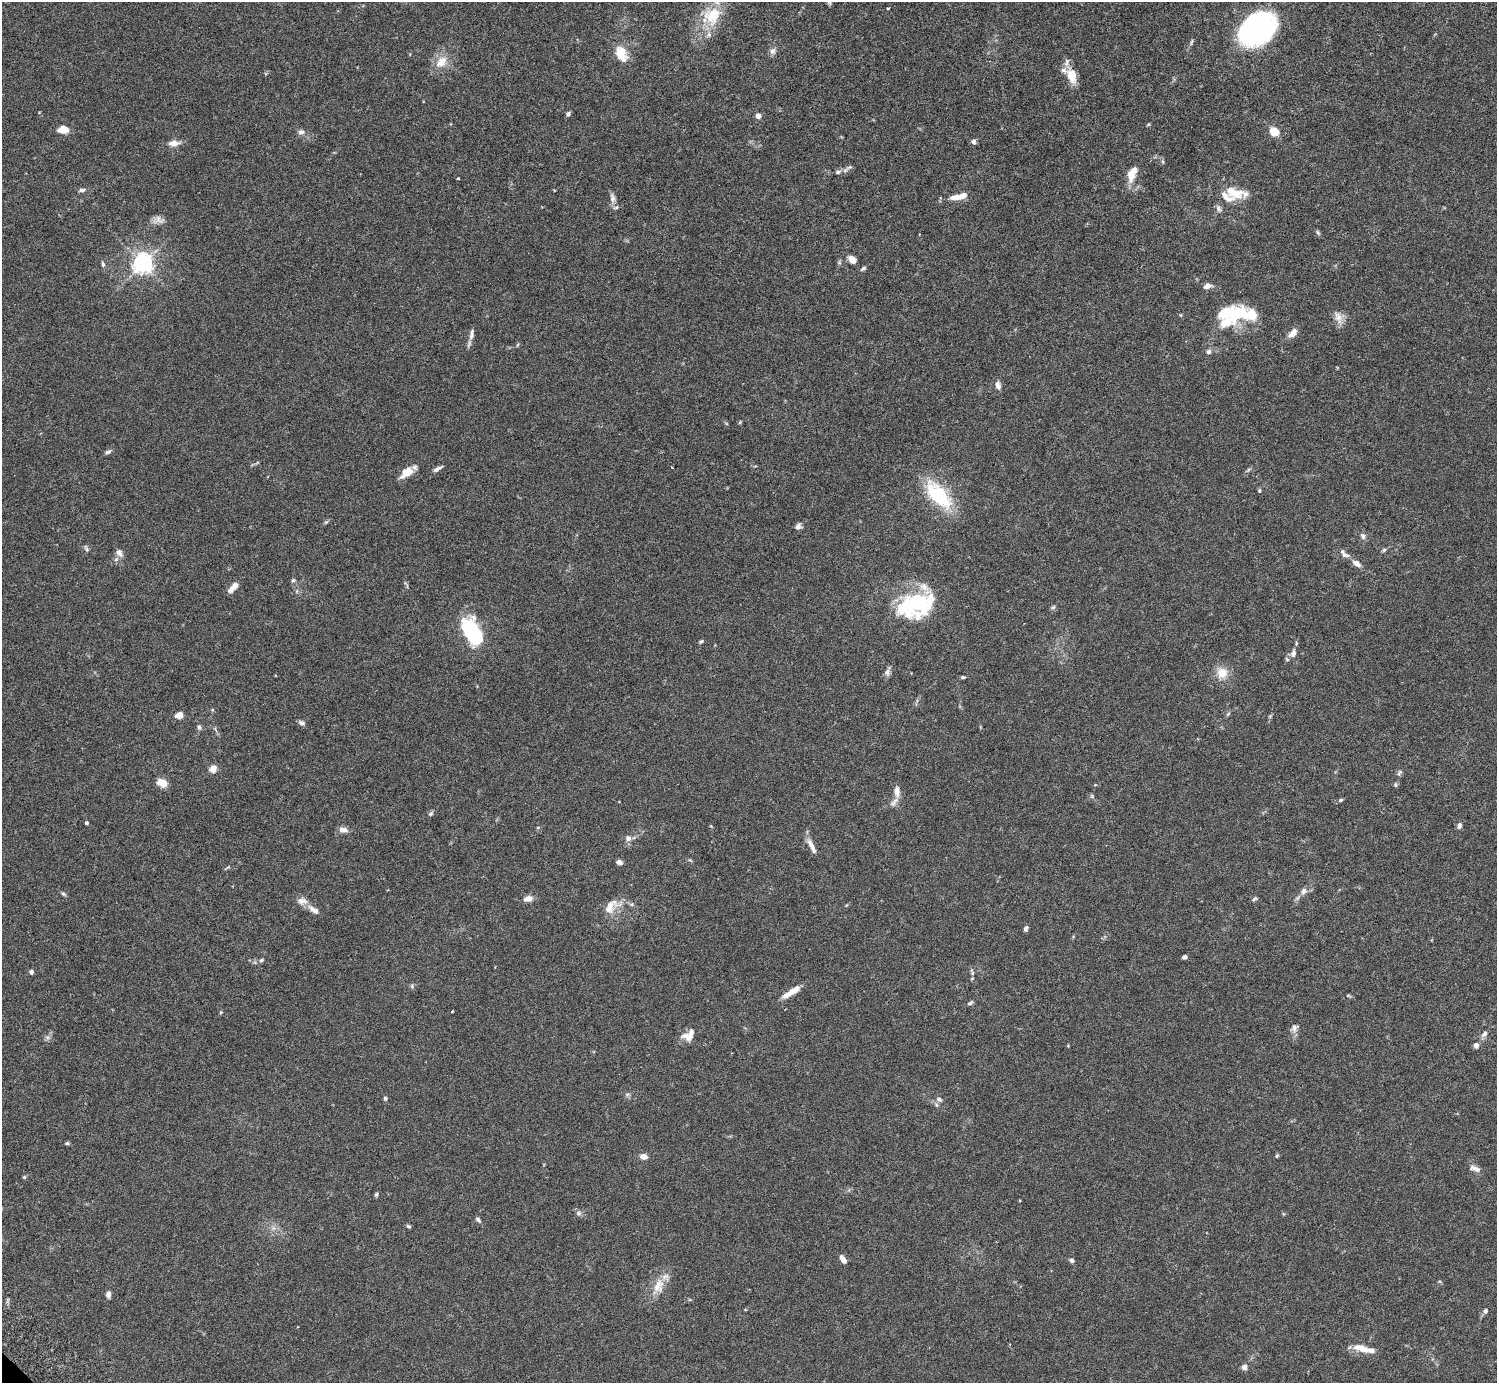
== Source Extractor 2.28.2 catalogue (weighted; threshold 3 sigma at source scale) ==
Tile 10 of 4 x 4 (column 2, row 3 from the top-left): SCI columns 1541-3035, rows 1586-2966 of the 6074 x 6074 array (HDU 1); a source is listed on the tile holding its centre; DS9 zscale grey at full resolution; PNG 1499 x 1385 px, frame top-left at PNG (2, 2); no overlay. Shown black and unused: <1% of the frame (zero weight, under 3 of 6 exposures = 3% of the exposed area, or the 3 px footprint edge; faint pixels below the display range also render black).
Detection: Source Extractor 2.28.2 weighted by HDU 2 'WHT'; one run over the whole footprint, this tile lists its part. Background 0.0147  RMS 0.002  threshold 0.0081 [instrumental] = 3 sigma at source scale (4.09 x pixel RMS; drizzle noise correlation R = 1.36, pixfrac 0.8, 0.05/0.05 arcsec/px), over >= 5 px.
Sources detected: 145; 3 inside a brighter object's white glare — not listed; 14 inside a brighter listed object's ellipse — not listed separately; the other 128 listed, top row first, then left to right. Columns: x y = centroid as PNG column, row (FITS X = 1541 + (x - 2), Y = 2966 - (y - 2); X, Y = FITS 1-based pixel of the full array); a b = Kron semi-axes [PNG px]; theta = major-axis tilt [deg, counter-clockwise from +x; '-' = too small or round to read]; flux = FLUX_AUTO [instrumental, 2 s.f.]
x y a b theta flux
829 2 9 5 -70 0.42
888 8 3 3 - 0.27
712 16 27 22 59 6.8
1256 32 28 19 17 45
1191 42 9 4 72 0.33
772 51 8 8 - 0.81
621 54 15 10 -73 4.1
441 62 20 13 50 2.8
1072 76 18 11 -74 2.9
568 114 5 4 - 0.44
758 116 4 4 - 1.5
1148 125 5 3 - 0.18
63 129 12 8 0 1.8
1274 131 8 7 - 3.6
301 132 9 6 0 0.66
974 142 6 5 - 0.62
174 143 13 7 5 1.5
1163 161 8 4 -82 0.29
849 167 12 5 28 0.57
838 172 8 6 12 0.56
1132 174 18 8 68 3
458 178 3 2 - 0.22
82 190 8 5 5 0.52
1235 193 32 13 -12 3.9
956 197 16 7 4 1.8
612 198 14 7 -81 0.91
1219 208 11 6 -62 0.6
158 220 15 9 -2 1.1
1318 232 7 5 -50 0.34
852 259 8 6 -39 1.7
103 264 7 4 -79 0.36
142 264 7 6 - 110
863 268 8 4 32 0.37
1207 286 8 5 17 1.1
1338 317 19 9 -68 1.4
1226 322 35 16 31 5.6
1293 333 11 7 48 1.5
472 334 17 6 79 0.94
517 345 6 3 70 0.19
1208 352 6 6 - 0.47
998 386 10 6 -73 0.86
740 422 5 4 - 0.19
108 452 9 5 25 0.44
437 469 12 4 28 0.71
1248 470 8 4 45 0.31
407 472 15 11 23 2.3
1259 491 5 5 - 0.28
938 495 36 16 -47 12
326 522 7 4 44 0.26
798 526 8 6 43 0.69
1363 536 8 7 - 0.66
86 549 10 5 -63 0.4
1384 550 6 5 - 0.32
119 553 10 8 -48 1
1344 554 17 7 -41 0.99
1356 563 9 6 -33 1.2
293 580 6 5 - 0.33
233 587 12 5 48 2.1
916 605 40 26 23 18
1053 607 6 5 - 0.33
472 629 28 18 -79 14
701 641 7 4 31 0.27
1293 654 10 7 78 0.92
887 672 10 8 80 0.67
1222 673 13 12 - 2.7
963 677 6 4 1 0.28
212 710 5 3 - 0.17
1228 714 7 4 45 0.28
179 715 8 7 - 1.3
302 723 8 6 -23 0.56
199 727 8 6 -73 0.45
213 769 7 6 - 1.5
1399 773 10 5 57 0.42
162 783 8 6 -20 2.9
1395 785 6 5 - 0.3
897 792 14 7 -84 1.3
1092 796 6 5 - 0.29
1341 800 6 4 28 0.3
431 814 8 5 47 0.33
86 823 4 3 - 0.4
1459 825 7 5 77 0.62
343 830 11 7 -9 1
628 838 9 8 - 0.75
811 845 19 7 -60 1.4
619 862 7 5 -14 0.67
1304 891 9 7 59 0.77
63 894 7 5 -40 0.32
528 899 12 8 12 1.1
1254 899 7 4 38 0.34
302 901 15 8 -8 1.3
611 906 24 14 37 3
314 910 15 7 -36 1.3
1026 929 7 4 65 0.42
1185 957 4 4 - 0.59
261 960 7 5 39 0.35
31 972 5 5 - 0.54
972 972 11 5 -72 0.48
412 986 6 4 -73 0.27
791 992 24 6 32 2.3
1348 996 7 4 -8 0.25
970 1003 9 4 36 0.35
452 1011 3 2 - 0.21
221 1012 5 4 - 0.18
1294 1028 12 9 81 0.88
1484 1034 9 6 46 0.67
689 1037 18 10 -6 1.8
1476 1045 5 5 - 1.1
627 1094 7 4 0 0.33
385 1098 5 5 - 0.35
939 1099 9 7 -41 0.69
67 1143 5 4 - 0.28
643 1156 9 7 -11 1
1277 1156 5 4 - 0.27
1475 1169 15 6 -17 0.98
24 1177 5 4 - 0.24
376 1194 6 5 - 0.3
1020 1200 3 2 - 0.17
578 1213 8 6 -15 0.51
478 1220 7 5 -44 0.47
408 1226 6 4 -29 0.29
843 1259 9 4 -53 1.2
1072 1260 7 5 -24 0.45
658 1286 23 14 77 3
108 1294 8 5 86 0.73
1485 1311 6 5 - 0.45
1358 1347 12 9 -9 1.6
1371 1350 15 7 -8 0.98
1244 1367 5 5 - 1
Isophote crosses this tile's border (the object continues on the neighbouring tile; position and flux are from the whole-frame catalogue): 2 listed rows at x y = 829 2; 712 16